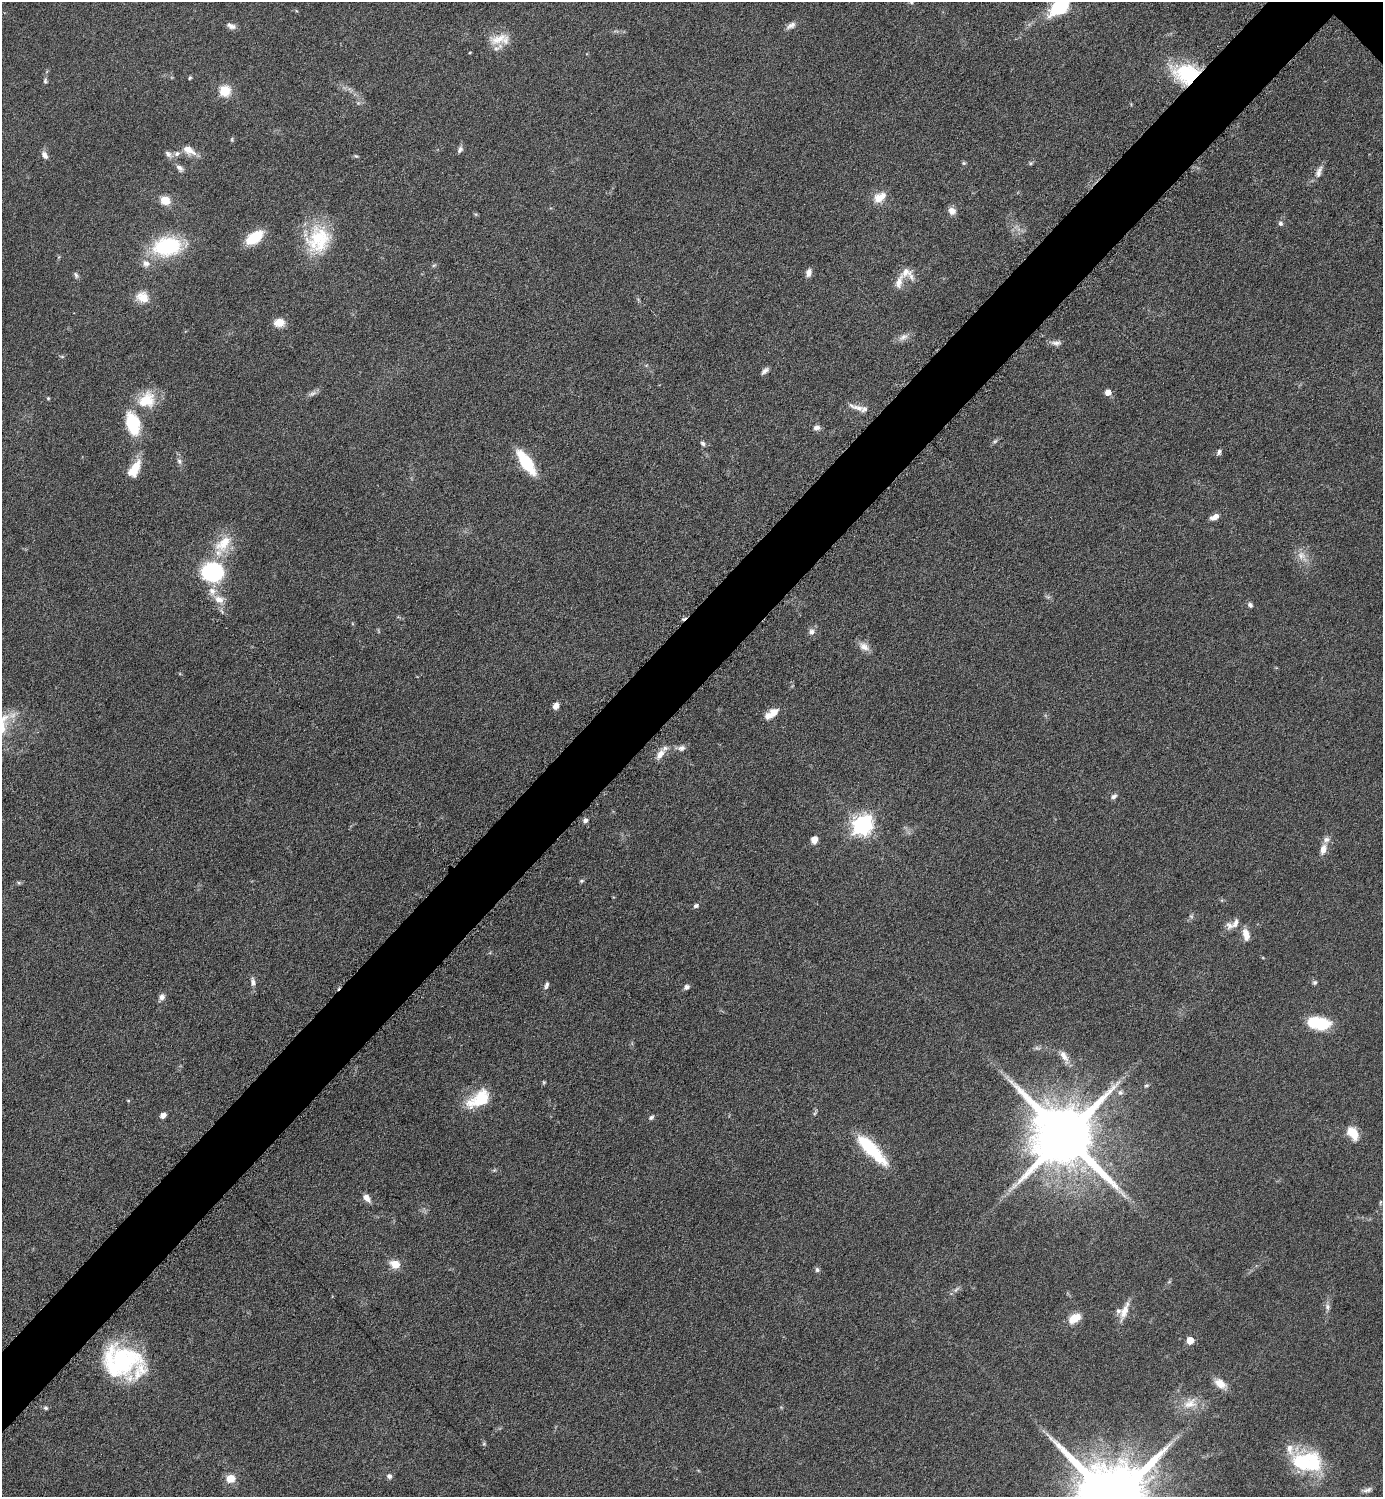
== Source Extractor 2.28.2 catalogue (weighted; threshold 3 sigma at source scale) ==
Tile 7 of 4 x 4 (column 3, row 2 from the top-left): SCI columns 3072-4452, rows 3000-4494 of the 6002 x 6002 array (HDU 1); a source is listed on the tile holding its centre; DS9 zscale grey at full resolution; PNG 1385 x 1499 px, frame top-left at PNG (2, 2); no overlay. Shown black and unused: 5% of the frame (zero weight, under 6 of 12 exposures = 1% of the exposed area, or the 3 px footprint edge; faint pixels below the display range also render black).
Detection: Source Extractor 2.28.2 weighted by HDU 2 'WHT'; one run over the whole footprint, this tile lists its part. Background 0.0871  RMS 0.0038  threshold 0.0156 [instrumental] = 3 sigma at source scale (4.09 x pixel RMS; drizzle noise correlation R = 1.36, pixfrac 0.8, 0.05/0.05 arcsec/px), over >= 5 px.
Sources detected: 123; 2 too faint to see at this stretch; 3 inside a brighter object's white glare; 1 cosmic-ray / hot-pixel residue — not listed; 10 inside a brighter listed object's ellipse — not listed separately; the other 107 listed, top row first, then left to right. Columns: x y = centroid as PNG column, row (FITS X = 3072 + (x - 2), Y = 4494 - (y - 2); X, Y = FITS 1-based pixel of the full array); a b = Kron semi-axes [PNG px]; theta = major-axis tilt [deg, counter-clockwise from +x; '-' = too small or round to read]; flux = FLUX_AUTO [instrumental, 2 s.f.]
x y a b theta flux
912 2 6 5 - 0.55
1061 7 19 13 57 19
791 25 13 7 31 1.7
231 26 12 6 -20 1.6
498 39 29 12 19 6.3
1186 74 31 23 -11 23
190 78 5 4 - 0.44
45 81 7 5 82 0.72
225 91 6 5 - 27
232 139 7 3 89 0.44
460 149 9 6 55 1.1
189 150 17 9 -29 3.9
168 154 10 7 -45 1.4
177 154 8 7 - 1.5
45 155 11 7 -59 1.6
356 156 6 4 -42 0.47
964 163 5 5 - 0.5
179 168 11 6 -44 1.5
1319 172 17 7 71 2.1
879 197 16 10 31 5.1
165 200 11 9 -19 4.6
952 211 9 8 - 2.4
1280 223 6 5 - 0.81
254 237 20 11 34 9.7
318 240 36 30 68 20
167 246 27 18 8 31
146 263 12 9 -27 2.5
434 265 6 4 42 0.52
809 273 9 6 80 1.9
907 273 20 12 -35 3.8
76 275 9 5 -66 0.85
142 297 17 14 -24 5.1
279 323 9 7 3 5.8
903 337 15 7 31 2.2
1056 343 14 6 0 1.6
62 356 6 4 0 0.45
765 371 10 5 39 1.2
1108 392 5 5 - 3.4
48 398 4 4 - 0.41
146 400 24 20 37 10
858 408 24 6 -19 3
133 424 29 16 -76 15
817 428 8 6 14 1.4
995 441 7 4 44 0.66
703 443 7 5 -68 0.84
1219 452 8 5 73 0.85
179 461 8 6 -74 1.1
526 462 21 8 -55 22
135 467 21 10 60 5.7
1215 517 11 6 24 2.2
223 543 29 16 44 10
1301 555 13 11 -55 3.3
212 572 17 15 -3 48
219 599 15 10 -24 3.8
1250 605 7 6 - 0.91
812 632 9 7 86 1.6
864 647 15 10 -32 2.7
556 706 7 6 - 2
774 713 13 10 44 3.5
681 748 10 7 15 1.5
660 754 15 7 54 3.1
1114 796 9 6 31 1.1
585 821 5 5 - 1.4
862 825 8 7 - 200
814 840 7 6 - 3.2
1323 849 12 7 77 2.8
581 881 5 5 - 0.52
696 906 6 5 - 0.93
1229 925 11 9 -41 1.9
1246 934 15 8 -78 3.4
253 982 12 6 -84 1.6
1315 982 6 6 - 0.68
546 985 9 5 75 1
686 987 6 5 - 1.3
162 997 7 7 - 1.6
1318 1023 23 12 -10 15
1037 1048 10 4 -13 0.81
1064 1056 19 8 -60 3
544 1082 5 5 - 0.42
1146 1085 6 4 20 0.56
1120 1093 8 7 - 1.1
479 1099 31 17 32 12
128 1100 5 3 - 0.31
163 1115 6 5 - 1.9
651 1117 7 5 40 0.81
1353 1133 15 10 -55 6.1
1065 1136 18 16 -42 3900
871 1149 42 11 -46 21
367 1198 11 7 -48 2.2
1380 1202 6 3 70 0.42
395 1264 9 8 - 5.3
817 1270 7 6 - 0.8
956 1290 10 3 50 0.81
1327 1307 10 6 -84 1.3
1125 1311 27 8 68 4.1
1074 1318 16 10 30 4.9
1190 1340 5 5 - 7.2
122 1360 40 31 -48 37
1220 1384 15 10 -36 3.9
1190 1403 21 13 22 6.1
46 1408 7 5 -15 0.67
484 1444 6 4 -45 0.49
1310 1465 36 20 -34 20
389 1476 6 5 - 1.2
231 1479 9 8 - 5
1118 1482 22 13 20 140
1367 1490 13 5 17 1.3
Overlapping masked pixels (flux is a lower limit): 1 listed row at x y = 1186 74
Isophote crosses this tile's border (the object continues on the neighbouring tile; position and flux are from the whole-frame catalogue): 2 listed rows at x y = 912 2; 1061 7